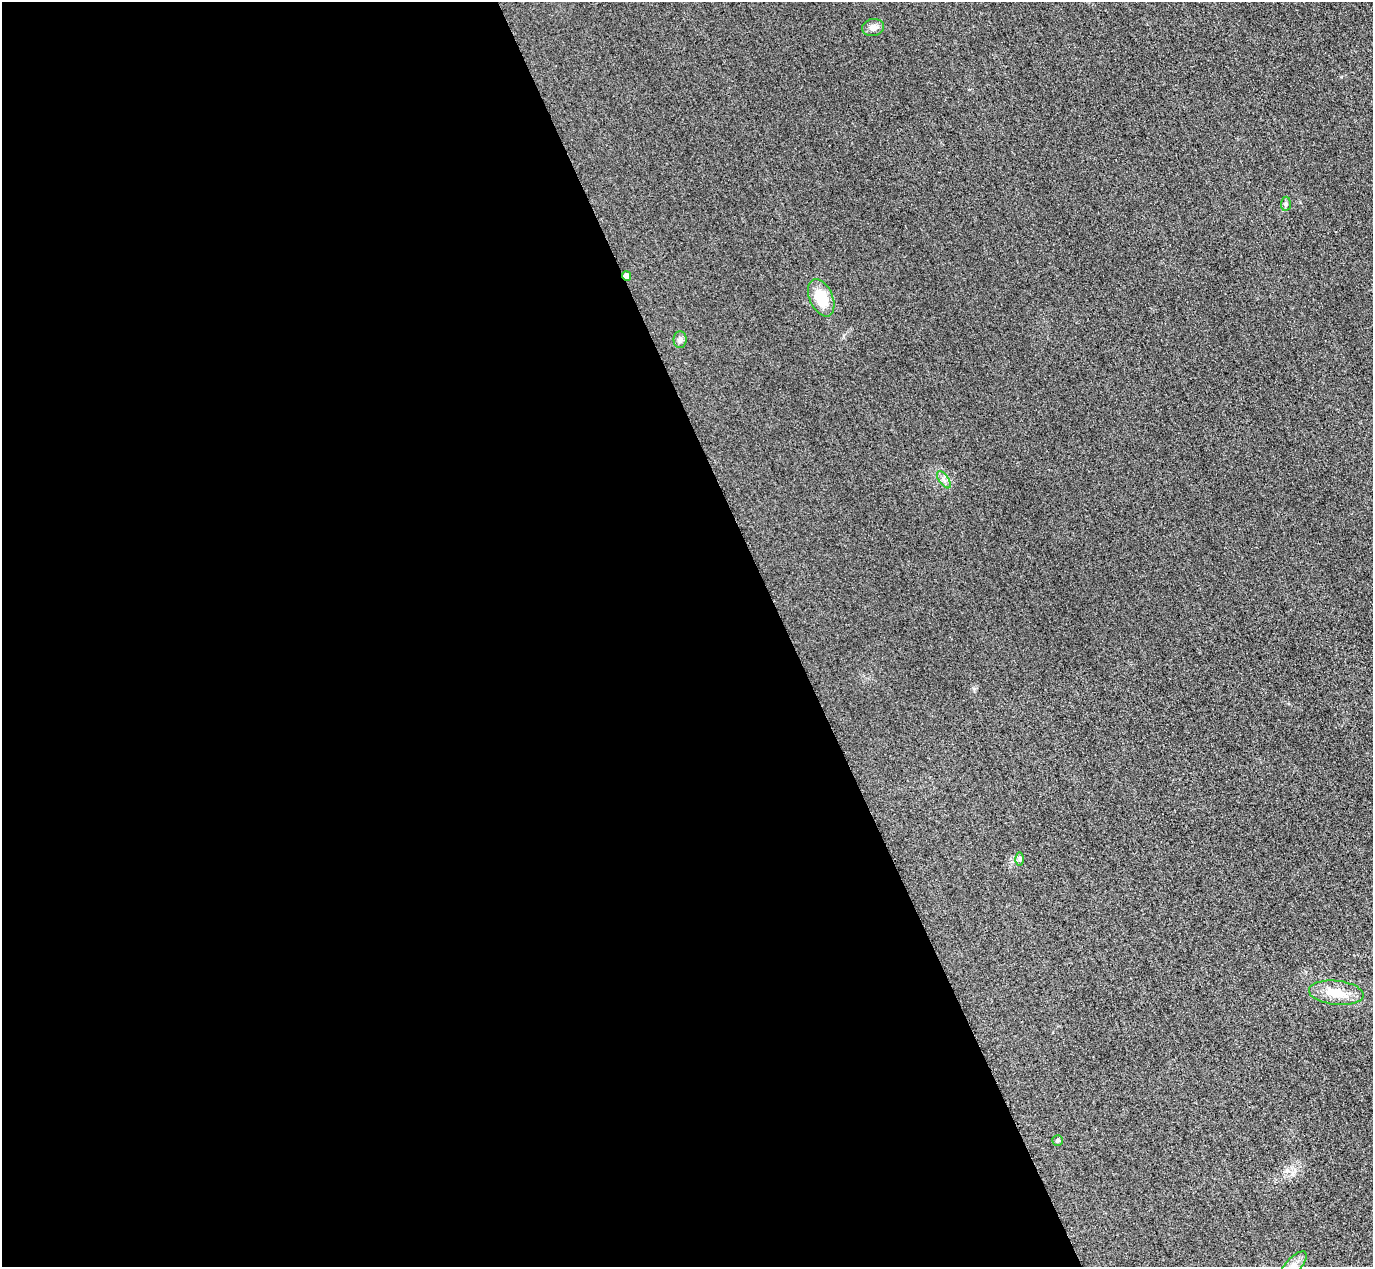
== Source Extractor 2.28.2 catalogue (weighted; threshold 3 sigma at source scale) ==
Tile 9 of 4 x 4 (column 1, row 3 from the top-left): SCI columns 31-1401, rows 1568-2832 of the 5546 x 5533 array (HDU 1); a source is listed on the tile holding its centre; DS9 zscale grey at full resolution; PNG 1375 x 1269 px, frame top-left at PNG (2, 2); each listed source drawn as its Kron ellipse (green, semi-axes under 4 px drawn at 4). Shown black and unused: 57% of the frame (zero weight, under 3 of 4 exposures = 3% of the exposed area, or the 3 px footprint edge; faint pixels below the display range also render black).
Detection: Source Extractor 2.28.2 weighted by HDU 2 'WHT'; one run over the whole footprint, this tile lists its part. Background 0.139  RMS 0.019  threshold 0.0852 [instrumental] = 3 sigma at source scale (4.5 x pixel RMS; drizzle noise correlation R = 1.50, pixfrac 1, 0.05/0.05 arcsec/px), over >= 5 px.
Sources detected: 10; all 10 listed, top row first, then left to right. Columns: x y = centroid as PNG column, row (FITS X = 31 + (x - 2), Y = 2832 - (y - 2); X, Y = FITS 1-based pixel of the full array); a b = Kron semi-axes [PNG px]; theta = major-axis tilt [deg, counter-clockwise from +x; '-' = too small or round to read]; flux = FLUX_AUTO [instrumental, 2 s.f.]
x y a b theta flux
873 27 11 8 12 11
1286 204 7 5 84 3.6
626 276 5 4 - 11
821 298 20 11 -66 49
680 340 8 6 90 5.7
944 480 10 5 -54 6.6
1020 859 6 4 -89 3.3
1336 993 27 12 -6 42
1058 1141 5 5 - 5.1
1293 1266 18 7 48 15
Overlapping masked pixels (flux is a lower limit): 1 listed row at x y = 626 276
Isophote crosses this tile's border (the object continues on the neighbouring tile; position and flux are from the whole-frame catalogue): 1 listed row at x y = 1293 1266